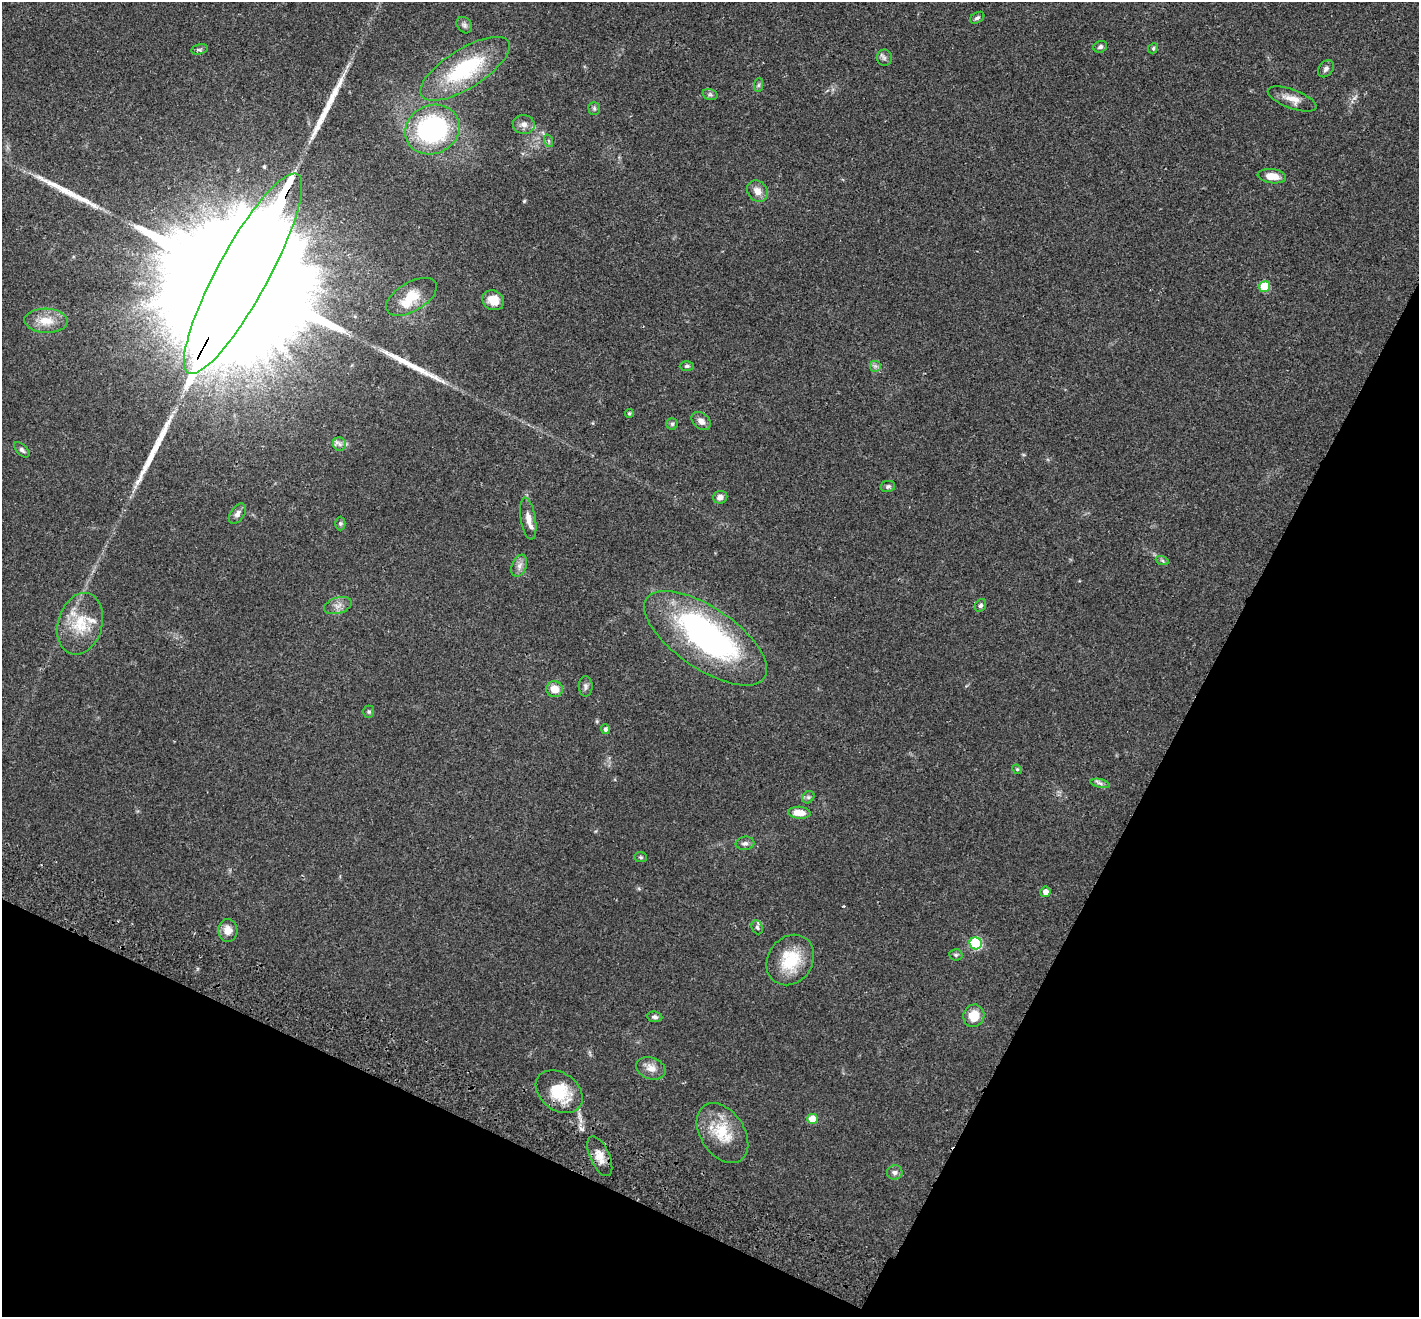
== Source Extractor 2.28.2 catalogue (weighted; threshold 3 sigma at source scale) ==
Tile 15 of 4 x 4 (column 3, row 4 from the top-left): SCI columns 2866-4282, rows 198-1512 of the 5733 x 5790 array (HDU 1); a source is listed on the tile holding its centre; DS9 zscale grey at full resolution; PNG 1421 x 1319 px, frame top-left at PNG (2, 2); each listed source drawn as its Kron ellipse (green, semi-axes under 4 px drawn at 4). Shown black and unused: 25% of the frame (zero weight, under 2 of 3 exposures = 3% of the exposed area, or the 3 px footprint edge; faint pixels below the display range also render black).
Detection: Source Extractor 2.28.2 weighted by HDU 2 'WHT'; one run over the whole footprint, this tile lists its part. Background 0.0446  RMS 0.0066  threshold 0.0298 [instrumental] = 3 sigma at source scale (4.5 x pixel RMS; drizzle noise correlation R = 1.50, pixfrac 1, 0.05/0.05 arcsec/px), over >= 5 px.
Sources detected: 72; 1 inside a brighter object's white glare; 4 long thin detections or spike segments (spike, bleed or trail) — neither listed nor drawn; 3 inside a brighter listed object's ellipse — not listed separately; the other 64 listed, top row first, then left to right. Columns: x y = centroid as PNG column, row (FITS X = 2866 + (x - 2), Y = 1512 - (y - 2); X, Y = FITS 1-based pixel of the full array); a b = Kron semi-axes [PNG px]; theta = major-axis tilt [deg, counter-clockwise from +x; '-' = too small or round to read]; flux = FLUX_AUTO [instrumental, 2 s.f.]
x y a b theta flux
977 18 8 5 31 1.4
464 25 9 7 -53 1.9
1100 47 7 5 20 1.5
1153 48 5 4 - 0.96
200 49 9 5 13 1.2
884 58 8 7 - 1.9
465 69 51 19 32 53
1326 69 9 7 53 2.2
758 85 7 4 88 1.1
710 94 7 5 -16 1.3
1292 99 26 9 -20 7.1
594 108 6 5 - 1.2
524 124 11 9 -6 3.8
432 130 28 24 24 95
549 141 6 4 -71 0.98
1272 176 14 7 -7 8.6
757 191 11 9 -52 5.3
243 274 113 25 61 96000
1265 287 5 5 - 25
411 297 28 14 30 15
493 300 11 9 -30 8.5
46 321 22 12 -2 11
687 366 7 5 1 1.3
875 366 6 6 - 1.5
629 413 4 4 - 1
701 421 11 7 -40 3.8
672 424 5 5 - 1.2
340 444 7 6 - 2.1
22 450 9 5 -45 1.8
888 486 7 5 11 1.4
720 497 7 6 - 3.4
237 514 11 7 55 2.7
528 519 21 7 -81 5
340 523 7 5 90 1.1
1162 560 7 4 -20 1.1
519 566 11 7 69 3.3
338 605 14 8 17 3.8
981 605 7 5 57 1.5
80 624 31 22 73 23
706 638 71 30 -34 160
586 686 10 7 90 1.9
554 689 8 8 - 7.5
369 712 6 5 - 1.1
605 729 5 4 - 1.6
1017 769 5 4 - 0.74
1100 783 10 4 -13 1.7
808 797 7 5 44 1.3
799 813 11 6 -5 8.3
745 843 9 6 6 2.2
641 857 6 5 - 0.92
1045 892 5 5 - 3.8
757 927 7 5 -68 1.2
228 930 11 9 -88 5.9
976 943 6 6 - 52
956 955 6 5 - 1.2
790 960 26 22 55 26
974 1016 11 10 - 11
655 1017 8 5 -7 1.7
651 1068 15 10 -19 5.6
559 1092 26 18 -37 24
812 1119 5 5 - 12
722 1133 33 22 -56 23
600 1156 21 9 -66 6.8
895 1172 8 7 - 2.4
Overlapping masked pixels (flux is a lower limit): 3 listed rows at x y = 243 274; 559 1092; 600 1156
Isophote crosses this tile's border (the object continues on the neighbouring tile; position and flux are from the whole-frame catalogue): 1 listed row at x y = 243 274